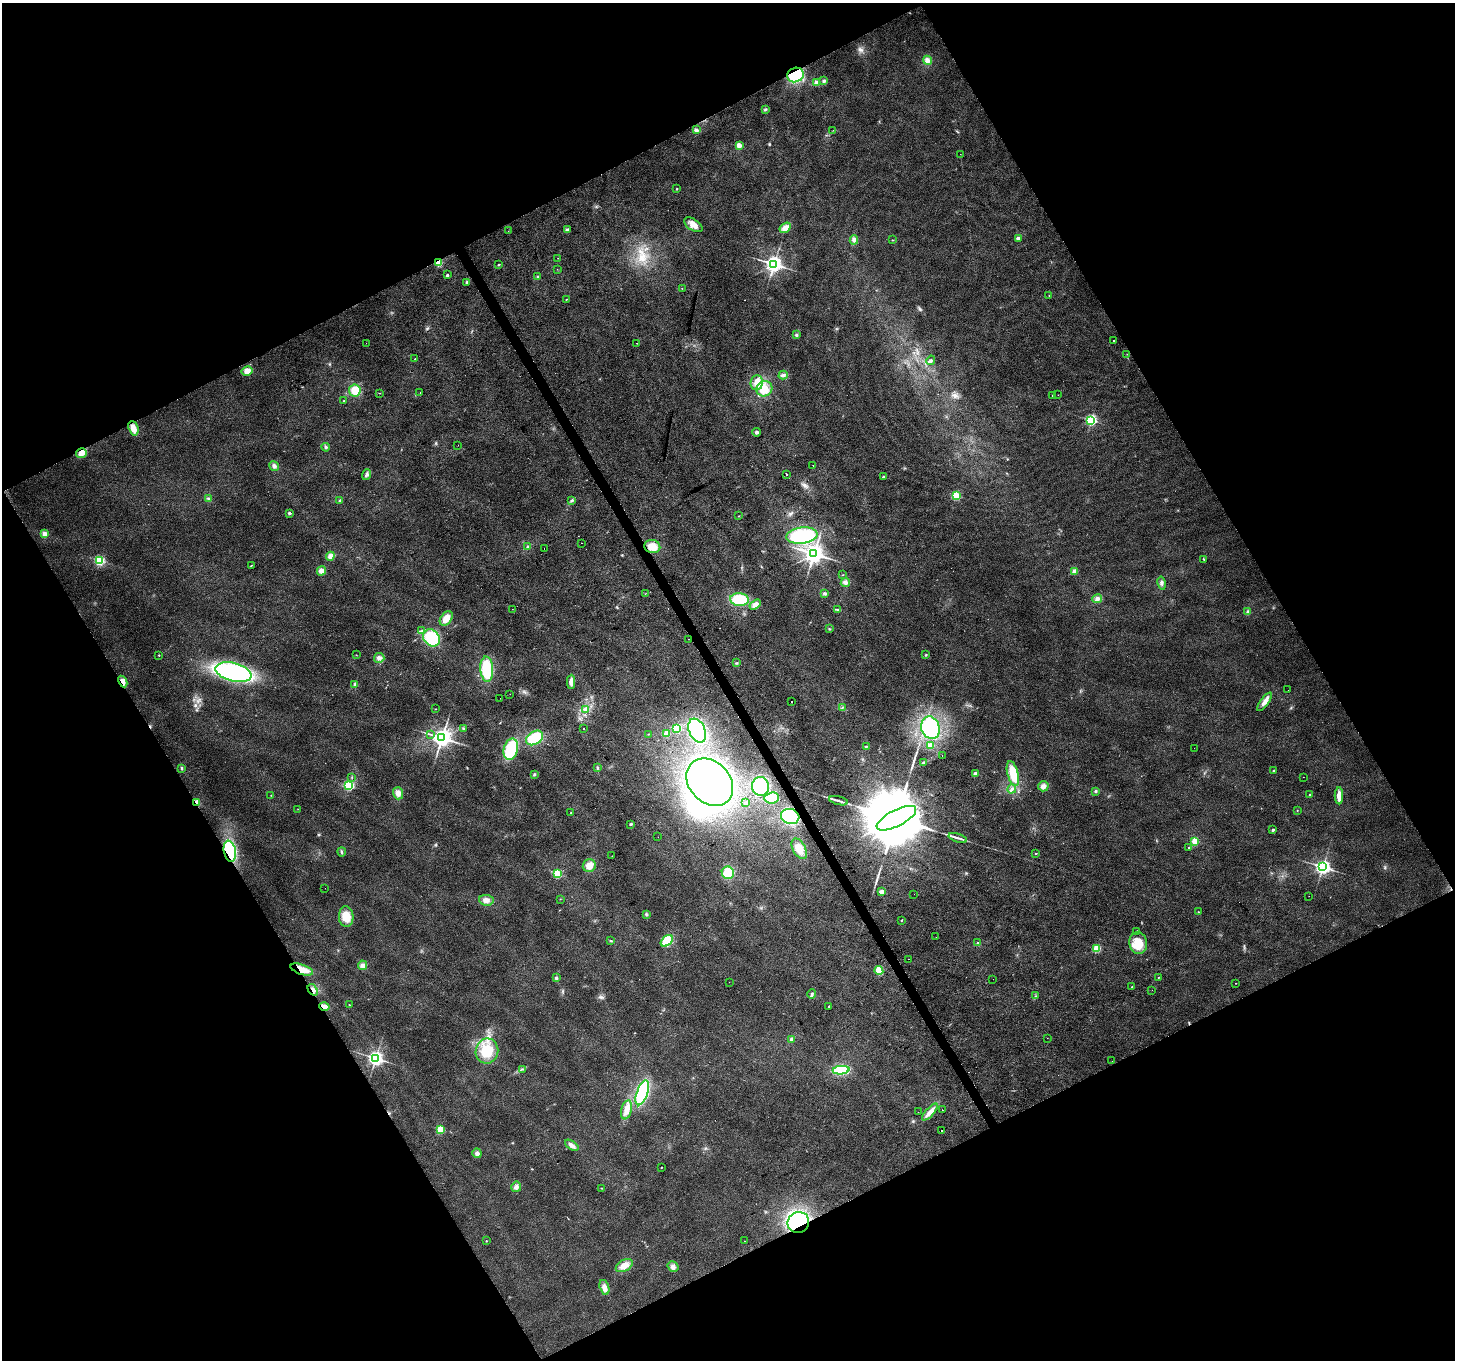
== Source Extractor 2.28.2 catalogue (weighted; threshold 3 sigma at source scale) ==
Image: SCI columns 3-5811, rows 167-5595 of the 5811 x 5702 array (HDU 1 of 3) = the unmasked area's bounding box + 8 px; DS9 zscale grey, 4 x 4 block average (1 PNG px = mean of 4 x 4 image px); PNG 1457 x 1362 px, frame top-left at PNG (2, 3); each listed source drawn as its Kron ellipse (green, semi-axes under 4 px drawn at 4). Shown black and unused: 47% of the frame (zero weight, under 2 of 3 exposures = <1% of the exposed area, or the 3 px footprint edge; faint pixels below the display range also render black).
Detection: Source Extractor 2.28.2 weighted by HDU 2 'WHT'. Background 0.0455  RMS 0.0072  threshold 0.0324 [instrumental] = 3 sigma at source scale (4.5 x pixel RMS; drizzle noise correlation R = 1.50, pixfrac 1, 0.0396/0.0396 arcsec/px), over >= 5 px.
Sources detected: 239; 1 too faint to see at this stretch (4 x 4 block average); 2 inside a brighter object's white glare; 5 cosmic-ray / hot-pixel residue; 1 long thin detection or spike segment (spike, bleed or trail) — neither listed nor drawn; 1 coinciding with a brighter row at this scale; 3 inside a brighter listed object's ellipse — not listed separately; the other 226 listed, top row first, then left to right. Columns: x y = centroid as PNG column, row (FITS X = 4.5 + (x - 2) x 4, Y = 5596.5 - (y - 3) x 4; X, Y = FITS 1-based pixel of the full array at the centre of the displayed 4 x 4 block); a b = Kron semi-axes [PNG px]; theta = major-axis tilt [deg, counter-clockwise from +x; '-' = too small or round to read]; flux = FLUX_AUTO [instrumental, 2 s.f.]
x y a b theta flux
927 60 4 4 - 22
795 75 8 7 - 180
824 81 2 2 - 37
817 83 2 2 - 120
765 109 2 2 - 2.4
696 130 2 2 - 13
833 130 2 2 - 1.4
739 145 2 2 - 110
960 154 2 2 - 0.63
677 189 2 2 - 5.2
693 225 10 5 -32 30
785 228 6 4 34 30
567 229 3 3 - 6.8
508 231 2 2 - 0.86
1018 238 2 2 - 48
854 240 4 4 - 11
892 240 2 2 - 2.1
558 258 2 2 - 1.2
439 263 2 2 - 270
774 264 3 3 - 2200
499 265 3 2 - 3.9
557 269 2 2 - 0.81
447 275 2 2 - 20
538 277 2 2 - 22
467 282 2 2 - 19
682 288 2 2 - 1.4
1049 295 2 2 - 2.8
566 299 2 2 - 4.2
796 335 4 3 - 7.5
1113 341 2 2 - 3.5
366 343 2 2 - 0.51
637 343 2 2 - 1.5
1127 354 2 2 - 2.1
415 359 2 2 - 2.3
931 360 5 3 - 7.8
247 371 5 5 - 36
783 375 4 3 - 11
757 383 8 6 86 41
764 389 8 7 - 66
355 390 6 6 - 70
420 392 2 2 - 3.5
380 393 2 2 - 1.5
1052 395 2 2 - 4.3
1058 395 2 2 - 1.1
344 401 2 2 - 5.1
1091 420 2 2 - 700
133 428 7 5 -70 40
756 432 4 3 - 11
458 445 2 2 - 0.66
326 447 4 2 - 6.7
81 453 5 5 - 33
813 465 2 2 - 1.2
274 466 5 4 - 12
786 474 2 2 - 120
367 475 5 3 - 11
883 477 2 2 - 4.2
956 495 2 2 - 350
208 499 3 2 - 4.4
340 500 2 2 - 5.4
571 501 2 2 - 2.9
290 513 2 2 - 31
739 516 2 2 - 2.3
45 534 2 2 - 120
802 536 16 8 8 250
582 543 2 2 - 1.1
528 546 2 2 - 2.7
652 547 8 6 -15 60
544 549 2 2 - 2.7
814 554 3 3 - 3600
330 556 4 3 - 26
1204 559 2 2 - 1.7
100 560 2 2 - 540
251 565 3 2 - 2.1
321 571 5 4 - 23
1075 571 2 2 - 110
843 575 2 2 - 1.8
845 583 4 4 - 13
1162 583 6 3 -78 12
825 593 3 3 - 8.5
645 594 2 2 - 0.89
1097 599 5 4 - 14
739 600 9 6 -5 190
755 605 6 3 32 30
512 609 2 2 - 2.1
838 610 4 2 - 5.6
1248 611 3 2 - 2.7
446 618 8 5 53 46
829 629 3 2 - 3.1
422 631 3 2 - 4.4
431 638 9 7 -47 200
688 639 2 2 - 3.1
159 655 2 2 - 4
356 655 2 2 - 1.3
926 655 3 2 - 4.5
379 658 5 5 - 16
737 663 3 2 - 3.3
487 669 13 6 -86 210
233 672 18 9 -14 590
123 681 6 4 -62 28
571 682 7 3 88 28
355 685 3 2 - 6.5
1288 690 2 2 - 2.4
510 694 2 2 - 3
500 698 2 2 - 0.59
791 701 2 2 - 17
1264 702 11 4 55 28
842 708 2 2 - 1.8
435 709 2 2 - 2.9
585 709 3 3 - 8.2
464 728 3 2 - 5
677 728 2 2 - 330
930 728 11 9 -73 270
584 729 2 2 - 6.9
697 731 12 8 -65 320
430 734 2 2 - 1.9
648 734 2 2 - 1.3
667 734 3 3 - 33
442 738 3 3 - 3300
535 738 9 6 32 130
931 745 2 2 - 110
866 746 4 2 - 2.9
1194 748 2 2 - 1.1
511 749 11 7 75 200
942 756 2 2 - 3.6
923 763 3 2 - 3.6
597 768 4 2 - 4.9
182 769 3 2 - 4.4
1273 771 2 2 - 12
534 774 3 3 - 5.2
975 774 2 2 - 70
1013 774 13 5 -75 110
352 777 2 2 - 2.1
1303 777 2 2 - 1.4
710 782 26 20 -47 900
349 785 2 2 - 540
760 786 9 8 - 180
1043 786 5 5 - 19
1012 789 5 3 - 10
1096 791 3 3 - 5.5
398 793 6 5 - 27
271 795 2 2 - 1.9
1310 795 3 2 - 3.7
1339 796 8 3 -89 47
772 798 7 5 6 83
838 801 9 2 -14 15
197 803 3 2 - 59
746 803 2 2 - 8.4
298 809 2 2 - 1.2
1297 810 2 2 - 1.5
571 813 2 2 - 1.8
790 816 9 7 -16 300
896 818 22 8 27 96000
631 824 3 2 - 6
1273 830 2 2 - 19
658 837 2 2 - 1.7
958 838 9 2 -18 14
1195 841 2 2 - 220
1189 848 2 2 - 8.8
799 849 11 6 -61 63
230 851 10 6 -79 330
342 852 4 2 - 7
1036 853 2 2 - 8
612 856 2 2 - 0.76
589 866 6 6 - 39
1323 867 3 3 - 1700
728 873 6 6 - 97
557 874 2 2 - 320
325 888 2 2 - 0.68
881 892 2 2 - 88
914 894 2 2 - 1.1
1309 896 2 2 - 1.6
560 899 2 2 - 1.6
486 900 7 5 -6 23
1198 912 2 2 - 3.6
646 914 3 2 - 4.9
346 917 10 7 -88 65
901 920 3 2 - 2.8
1137 931 2 2 - 5.9
936 937 2 2 - 0.76
611 941 3 2 - 3.6
667 941 7 4 42 110
977 942 3 2 - 3.3
1138 943 11 9 -80 91
1097 948 2 2 - 260
908 959 2 2 - 3
362 965 5 4 - 13
302 970 11 5 -19 57
879 971 4 3 - 85
556 978 3 3 - 5.9
1158 978 2 2 - 2.4
993 979 2 2 - 0.52
729 982 2 2 - 0.85
1236 983 2 2 - 2.7
1132 987 2 2 - 11
313 990 6 3 -55 16
1152 990 2 2 - 1.6
812 994 5 3 - 8.7
1035 996 2 2 - 1.9
349 1005 2 2 - 2.3
829 1006 2 2 - 7.9
324 1007 5 3 - 33
1047 1038 2 2 - 0.72
791 1039 3 3 - 6.5
487 1051 13 11 81 130
376 1058 3 3 - 1700
1112 1061 2 2 - 0.66
523 1069 2 2 - 2.2
841 1070 8 4 5 190
642 1093 13 5 71 410
627 1110 9 5 76 41
942 1110 2 2 - 0.98
918 1112 2 2 - 0.75
930 1112 11 3 48 37
440 1129 2 2 - 230
941 1131 2 2 - 3.9
572 1145 8 4 -35 19
477 1153 5 4 - 13
662 1167 2 2 - 3.7
516 1187 5 5 - 17
602 1188 2 2 - 1.3
798 1222 11 10 - 440
486 1241 2 2 - 4.2
745 1241 2 2 - 5
624 1265 9 5 29 38
673 1267 6 5 - 17
604 1287 8 4 -73 28
Overlapping masked pixels (flux is a lower limit): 11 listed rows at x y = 795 75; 439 263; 81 453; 123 681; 197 803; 790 816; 230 851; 302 970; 313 990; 324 1007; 798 1222
Diffuse or blended objects may show on this block-average render without a row.